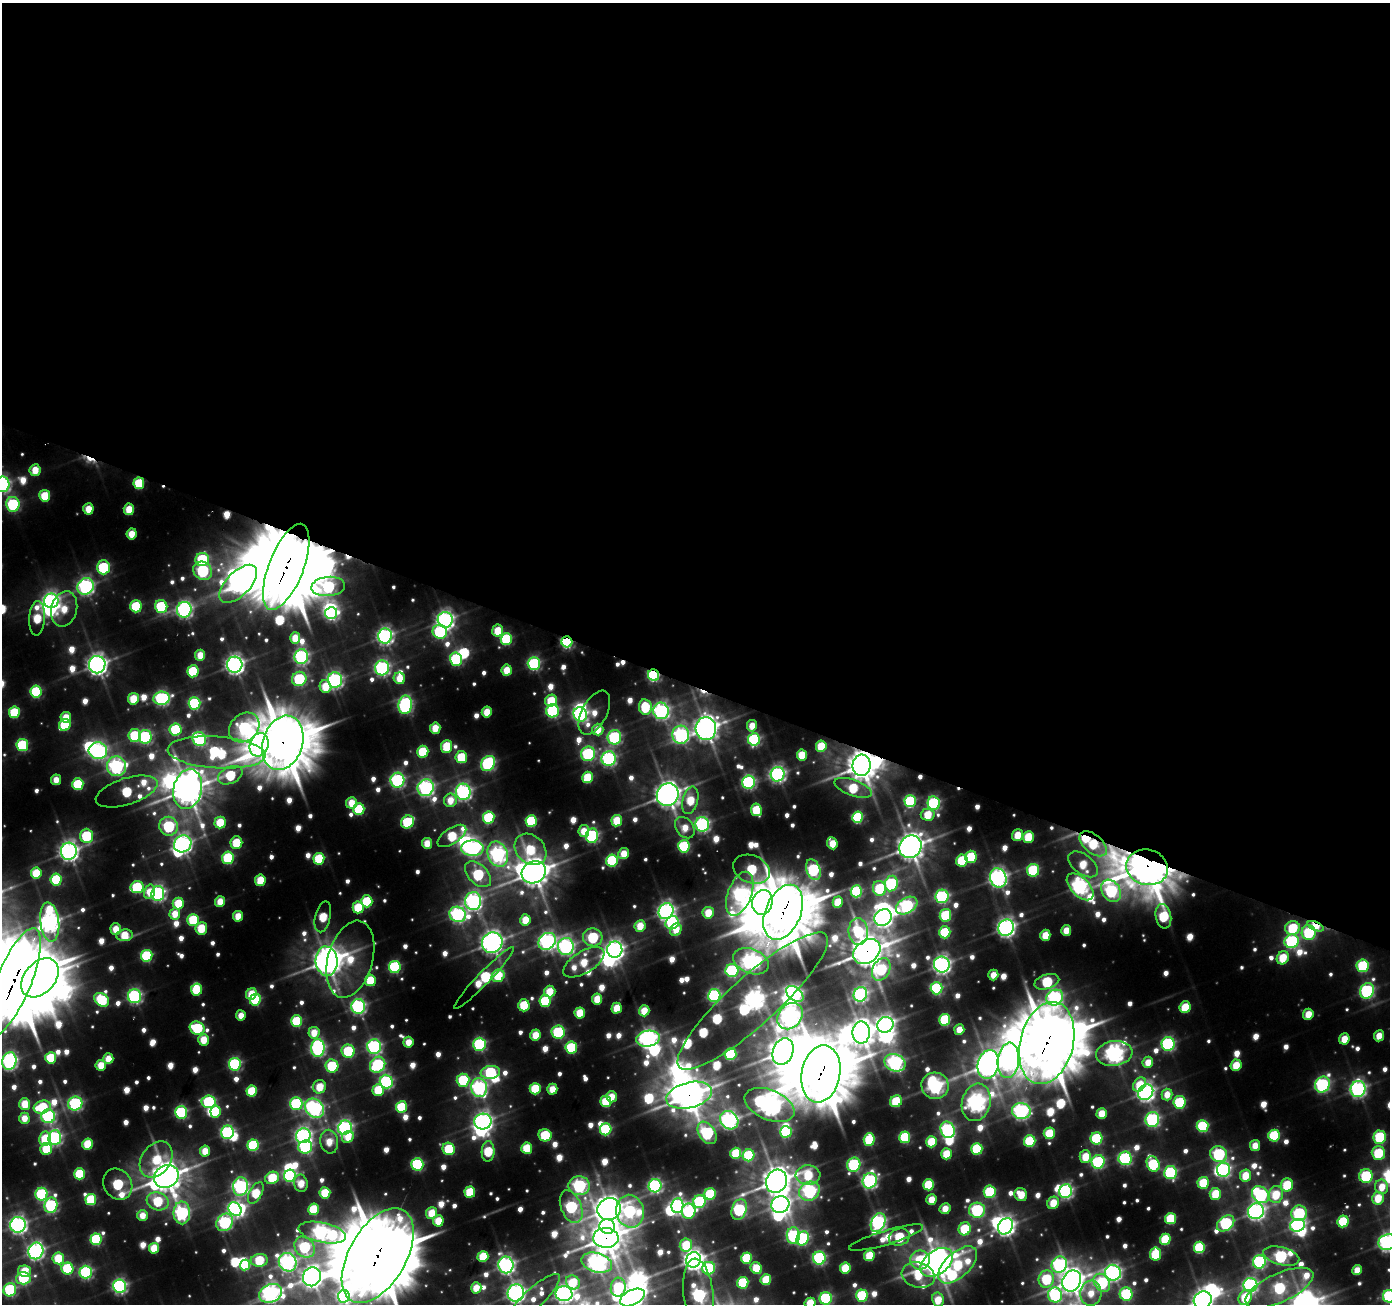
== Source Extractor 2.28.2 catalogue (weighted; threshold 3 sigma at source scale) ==
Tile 3 of 4 x 4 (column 3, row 1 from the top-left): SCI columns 2781-4168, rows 4180-5481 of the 5556 x 5688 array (HDU 1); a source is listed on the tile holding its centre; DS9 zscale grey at full resolution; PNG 1392 x 1306 px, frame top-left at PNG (2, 3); each listed source drawn as its Kron ellipse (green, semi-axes under 4 px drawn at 4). Shown black and unused: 53% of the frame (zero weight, under 3 of 6 exposures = <1% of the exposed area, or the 3 px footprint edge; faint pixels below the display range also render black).
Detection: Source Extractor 2.28.2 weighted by HDU 2 'WHT'; one run over the whole footprint, this tile lists its part. Background 0.0319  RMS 0.011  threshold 0.0451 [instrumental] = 3 sigma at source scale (4.09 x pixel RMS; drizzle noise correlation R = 1.36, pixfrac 0.8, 0.0396/0.0396 arcsec/px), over >= 5 px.
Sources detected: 942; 55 too faint to see at this stretch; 47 inside a brighter object's white glare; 7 cosmic-ray / hot-pixel residue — neither listed nor drawn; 8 inside a brighter listed object's ellipse — not listed separately; of the other 825, all 500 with FLUX_AUTO >= 43.5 (the completeness limit of this list) listed and drawn (325 fainter detections not listed), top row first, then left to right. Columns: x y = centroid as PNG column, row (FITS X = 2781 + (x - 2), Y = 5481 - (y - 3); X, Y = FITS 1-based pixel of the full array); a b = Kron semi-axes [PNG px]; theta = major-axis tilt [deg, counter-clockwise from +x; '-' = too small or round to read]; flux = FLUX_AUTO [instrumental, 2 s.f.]
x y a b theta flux
35 470 6 5 - 65
139 483 6 5 - 140
2 484 8 7 - 670
45 496 6 5 - 110
13 504 7 6 - 320
88 509 5 5 - 65
129 509 6 5 - 78
132 534 5 5 - 61
202 559 7 6 - 260
103 567 7 6 - 260
286 567 46 17 69 25000
203 571 10 8 -43 360
238 584 24 12 46 1200
86 586 8 7 - 790
328 586 17 9 5 330
51 601 7 7 - 800
136 606 6 5 - 190
161 606 7 6 - 230
64 609 18 13 76 74
184 610 8 7 - 720
331 613 6 6 - 470
37 618 17 8 86 110
445 620 8 7 - 1000
498 631 6 5 - 87
440 632 7 7 - 330
385 636 7 7 - 870
295 638 6 5 - 69
506 639 6 5 - 210
567 642 5 5 - 380
200 655 5 5 - 59
301 656 7 6 - 650
456 659 7 6 - 300
534 664 6 6 - 380
97 665 9 8 - 1500
235 665 8 7 - 1100
382 668 7 7 - 660
507 670 5 5 - 71
193 671 6 5 - 130
654 675 6 5 - 340
399 678 6 5 - 63
299 679 7 7 - 300
335 680 8 7 - 680
325 687 6 5 - 81
36 692 6 5 - 230
162 698 8 6 6 510
133 699 5 5 - 95
551 701 6 5 - 100
194 703 6 6 - 310
405 705 9 7 79 590
645 707 8 6 -80 130
553 711 6 6 - 360
661 711 8 7 - 730
14 712 6 5 - 140
487 712 5 5 - 74
594 713 24 12 62 49
580 714 7 6 - 610
66 717 5 5 - 56
65 725 6 5 - 140
752 726 6 5 - 47
244 728 16 13 42 360
435 728 6 5 - 71
706 729 11 10 - 2100
176 730 6 6 - 230
598 730 6 5 - 57
134 735 6 6 - 160
681 735 9 8 - 620
145 737 7 6 - 400
614 737 7 6 - 400
199 739 7 6 - 430
754 739 6 6 - 370
283 743 28 20 72 13000
22 745 6 6 - 230
259 745 12 9 70 560
447 746 6 5 - 120
821 746 5 5 - 100
98 751 9 8 - 800
216 752 49 16 -4 430
423 752 6 5 - 140
588 754 7 7 - 380
802 755 5 5 - 90
461 757 6 6 - 130
609 758 7 7 - 570
488 763 8 6 56 450
862 765 11 9 82 3400
116 766 10 9 - 620
778 774 7 7 - 770
230 775 13 8 26 160
588 777 6 5 - 130
56 780 5 5 - 47
397 780 7 7 - 560
748 782 7 6 - 480
78 784 6 5 - 170
426 788 8 8 - 770
853 788 20 8 -20 120
188 789 20 14 79 3800
127 792 32 13 17 210
463 792 8 7 - 830
668 795 11 10 - 2300
450 800 7 6 - 53
690 800 14 7 75 88
910 801 6 5 - 290
351 803 6 5 - 60
934 803 7 6 - 400
359 809 6 5 - 170
756 810 6 5 - 110
928 815 7 6 - 79
858 817 6 5 - 250
489 818 6 6 - 220
531 821 6 5 - 200
617 821 6 5 - 98
220 822 6 5 - 100
407 822 7 6 - 210
702 824 7 7 - 610
169 826 9 9 - 310
685 828 12 8 -52 49
584 831 6 5 - 58
1017 835 6 5 - 73
87 836 7 6 - 200
452 836 16 7 34 140
592 836 7 6 - 440
1028 837 6 5 - 110
236 843 6 6 - 100
427 843 5 5 - 62
832 843 6 5 - 64
183 844 9 8 - 1100
1093 844 16 9 -40 180
684 846 6 6 - 280
910 847 12 10 51 2600
472 848 11 8 1 700
530 849 17 14 -43 130
69 851 8 8 - 1200
498 854 13 10 -69 800
624 854 6 5 - 59
971 857 6 5 - 150
228 858 6 6 - 250
319 859 6 5 - 150
612 860 6 5 - 270
962 860 6 5 - 140
1083 864 17 10 -37 81
1147 867 21 17 -14 8500
752 869 19 13 -21 210
813 870 11 7 -69 350
1033 870 6 6 - 230
534 872 13 10 27 3000
36 873 5 5 - 100
478 874 15 9 -44 260
998 878 9 8 - 1200
56 880 6 5 - 180
260 880 5 5 - 95
891 884 8 6 80 330
137 887 6 6 - 210
1080 887 17 9 -46 890
879 888 7 6 - 160
856 891 6 5 - 240
1111 891 12 9 -56 340
149 892 7 5 74 47
158 893 7 6 - 680
740 894 23 12 69 640
942 896 7 6 - 430
220 901 5 5 - 59
367 901 6 5 - 160
473 901 9 8 - 890
762 902 12 10 76 1300
838 902 5 5 - 88
178 903 6 5 - 100
907 906 12 7 31 490
358 907 6 5 - 120
666 911 8 7 - 930
783 912 29 17 67 15000
708 913 6 5 - 76
175 914 5 5 - 55
458 914 8 7 - 640
945 915 6 6 - 190
238 916 5 5 - 61
1163 916 12 7 -79 180
323 917 16 7 76 110
883 918 9 8 - 1200
193 920 6 5 - 160
525 920 6 5 - 75
50 922 20 9 -83 1400
672 923 7 6 - 360
640 926 6 5 - 70
1316 926 8 4 -24 75
201 928 6 6 - 86
1006 928 8 7 - 1100
1293 928 7 6 - 150
116 929 5 5 - 61
676 930 6 5 - 49
1066 930 5 5 - 51
858 931 13 9 -85 170
945 932 6 5 - 170
1309 933 7 7 - 250
124 935 8 6 7 90
1045 935 5 5 - 73
593 937 10 9 - 230
547 941 9 7 39 1000
1292 941 7 6 - 410
492 943 11 10 - 1700
566 946 9 8 - 740
615 950 8 7 - 1100
867 952 15 11 37 4500
147 956 6 5 - 230
1283 958 7 6 - 94
350 959 39 22 75 130
327 961 15 11 -85 2500
751 961 18 12 -22 950
584 962 23 11 31 110
942 965 8 8 - 1200
1363 966 6 6 - 250
395 967 6 6 - 280
881 969 12 8 62 230
732 970 6 6 - 350
993 975 5 5 - 48
498 976 7 6 - 130
40 978 22 15 48 5700
484 978 42 6 46 260
370 980 6 5 - 110
14 982 58 17 68 30000
1047 982 13 7 17 210
937 988 6 6 - 330
196 990 6 5 - 120
1367 991 8 6 64 500
550 992 6 5 - 78
251 994 6 5 - 76
795 994 10 6 -41 810
860 994 7 6 - 610
714 995 6 6 - 430
135 996 7 6 - 530
1055 998 9 7 35 570
597 999 5 5 - 74
102 1000 8 6 -37 180
255 1000 6 5 - 210
545 1001 6 6 - 170
753 1001 99 24 42 1600
524 1005 6 5 - 110
358 1006 7 7 - 640
1185 1007 6 5 - 110
617 1008 5 5 - 75
644 1011 5 5 - 68
580 1013 5 5 - 90
1308 1014 5 5 - 63
241 1015 5 5 - 47
790 1016 14 11 49 1200
945 1020 6 5 - 210
297 1021 6 5 - 190
885 1025 8 7 - 880
197 1028 7 6 - 190
959 1030 5 5 - 50
558 1032 6 6 - 240
861 1032 11 8 -90 2600
314 1033 6 5 - 60
535 1035 5 5 - 69
1379 1036 5 5 - 51
648 1039 12 8 7 1100
1344 1039 5 5 - 63
204 1040 6 5 - 74
408 1042 5 5 - 55
1047 1043 42 26 76 18000
479 1044 6 6 - 390
1168 1044 7 6 - 480
374 1046 7 7 - 560
571 1047 6 6 - 200
318 1048 9 7 89 610
348 1051 6 6 - 200
783 1052 14 10 71 3000
1114 1053 18 12 7 1200
731 1054 6 5 - 270
51 1058 5 5 - 140
108 1059 5 5 - 63
1008 1060 18 10 83 930
9 1061 9 7 76 740
1148 1062 6 5 - 49
895 1063 11 8 -23 790
235 1064 6 6 - 390
988 1064 14 10 78 2300
101 1065 5 5 - 68
378 1065 8 7 - 330
1236 1065 6 5 - 86
332 1066 6 6 - 210
490 1072 10 6 7 280
821 1074 29 19 79 13000
463 1080 6 6 - 200
386 1082 7 6 - 410
1139 1084 8 5 52 72
1322 1084 8 7 - 520
935 1086 13 13 - 760
320 1087 7 6 - 82
479 1088 9 8 - 720
535 1089 5 5 - 150
552 1089 5 5 - 63
1358 1089 8 7 - 820
378 1090 6 5 - 120
252 1091 5 5 - 130
1146 1092 8 7 - 1100
689 1095 23 13 14 3700
1167 1095 6 5 - 43
611 1097 5 5 - 61
606 1101 6 5 - 140
896 1101 6 5 - 140
208 1102 7 6 - 280
976 1102 19 14 75 1300
1179 1102 6 6 - 210
75 1103 7 6 - 460
25 1104 6 5 - 83
296 1104 6 6 - 280
769 1105 26 15 -23 1600
42 1107 9 6 18 150
402 1107 6 5 - 180
314 1108 10 8 -48 810
215 1111 6 5 - 120
1021 1111 9 8 - 850
181 1112 6 6 - 330
1102 1113 5 5 - 70
48 1116 7 7 - 460
24 1118 5 5 - 53
729 1120 10 8 -46 930
1152 1120 7 7 - 490
483 1122 8 8 - 1100
1203 1126 6 6 - 230
345 1128 7 6 - 730
606 1129 6 5 - 260
948 1130 8 7 - 500
228 1132 7 6 - 480
786 1132 6 6 - 220
707 1133 12 8 -57 400
1049 1133 6 5 - 120
545 1135 6 6 - 140
303 1136 7 7 - 850
1274 1136 6 5 - 200
348 1137 6 5 - 58
905 1137 6 5 - 180
1380 1137 6 6 - 230
55 1138 7 6 - 550
1096 1138 6 6 - 230
45 1139 7 6 - 87
869 1140 6 5 - 160
1030 1141 6 5 - 190
329 1142 12 9 -79 61
931 1142 6 5 - 110
88 1144 5 5 - 110
253 1145 6 5 - 220
1255 1145 5 5 - 50
305 1147 7 6 - 330
527 1148 5 5 - 120
46 1149 6 5 - 120
449 1149 6 6 - 170
977 1149 6 5 - 190
205 1151 5 5 - 64
488 1151 10 6 88 140
736 1153 5 5 - 120
1378 1153 7 6 - 160
946 1154 5 5 - 90
1219 1154 8 7 - 360
749 1155 6 5 - 190
1085 1156 6 6 - 77
1125 1158 6 6 - 410
156 1159 20 14 54 110
1098 1162 7 6 - 340
417 1164 6 6 - 290
1153 1164 8 6 -64 260
854 1165 7 6 - 340
1224 1170 7 6 - 570
1170 1172 6 6 - 350
80 1174 5 5 - 150
808 1175 12 9 -2 120
290 1176 6 5 - 390
1246 1176 6 5 - 77
1366 1176 7 7 - 270
166 1177 13 11 30 3500
272 1178 7 6 - 140
776 1181 12 10 65 3400
870 1181 8 7 - 590
301 1183 9 6 -79 61
1203 1183 6 5 - 130
118 1184 16 13 -55 270
929 1185 5 5 - 160
1287 1185 6 6 - 140
240 1186 9 7 81 700
579 1186 11 9 -5 510
655 1186 7 6 - 530
1382 1187 7 6 - 54
809 1191 10 9 - 510
1066 1191 7 6 - 590
470 1192 5 5 - 130
990 1192 6 6 - 210
256 1193 12 6 61 110
325 1193 5 5 - 130
41 1194 6 6 - 320
710 1194 6 5 - 180
1021 1194 7 6 - 60
1215 1194 6 5 - 110
1260 1195 9 7 -44 450
1276 1195 9 7 78 96
1378 1198 6 6 - 80
91 1200 5 5 - 150
931 1200 5 5 - 60
158 1201 11 9 -18 140
699 1201 6 6 - 250
1053 1203 6 5 - 79
780 1204 9 8 - 1200
51 1205 8 6 75 390
677 1206 7 6 - 690
571 1207 17 10 -68 350
235 1209 7 6 - 550
314 1209 6 5 - 120
609 1209 12 11 - 2200
739 1209 10 7 71 380
945 1209 5 5 - 53
977 1210 8 7 - 390
630 1211 16 14 -77 400
689 1211 7 7 - 240
1256 1211 8 7 - 970
182 1213 11 8 -89 510
431 1213 6 5 - 81
1299 1213 8 7 - 310
142 1216 5 5 - 52
1171 1219 6 5 - 150
438 1221 5 5 - 78
1343 1221 6 5 - 170
225 1222 9 7 51 480
878 1223 10 7 67 670
1226 1223 10 6 38 420
18 1225 8 7 - 900
1298 1225 7 6 - 730
607 1226 8 7 - 650
1005 1226 8 7 - 1200
965 1229 6 6 - 140
322 1233 24 10 -12 820
793 1236 8 6 -89 380
899 1237 11 8 19 180
606 1238 12 10 -2 3400
803 1238 7 6 - 370
886 1238 38 7 17 69
96 1239 6 5 - 240
1165 1239 6 5 - 140
1388 1242 9 8 - 1100
686 1245 6 6 - 110
305 1247 11 9 -48 290
1199 1247 6 5 - 200
154 1248 5 5 - 91
36 1251 8 7 - 850
1155 1254 6 5 - 160
378 1256 52 28 60 26000
483 1256 5 5 - 110
869 1256 5 5 - 110
1281 1256 18 8 -14 370
58 1258 6 5 - 110
747 1258 5 5 - 160
819 1258 6 6 - 430
259 1260 8 6 2 140
693 1260 8 7 - 1500
920 1260 10 9 - 160
288 1262 9 8 - 890
937 1262 18 12 38 3600
1259 1262 7 6 - 450
597 1263 15 9 -15 1100
245 1265 5 5 - 130
506 1265 8 7 - 940
958 1265 24 12 43 210
1059 1265 8 7 - 490
67 1268 6 6 - 200
709 1268 6 6 - 270
756 1268 6 5 - 95
845 1268 5 5 - 110
1357 1270 5 5 - 47
25 1271 6 5 - 77
86 1272 6 6 - 410
1113 1273 8 8 - 820
918 1275 17 12 -17 120
312 1277 9 9 - 1400
23 1278 7 6 - 230
1046 1279 8 7 - 170
766 1280 5 5 - 100
1072 1281 11 9 59 2400
573 1282 7 6 - 100
743 1283 6 5 - 160
1102 1283 10 7 -54 260
1250 1285 7 7 - 640
120 1286 6 6 - 600
618 1287 9 7 85 190
476 1288 5 5 - 65
1279 1288 37 14 25 330
10 1290 7 6 - 320
271 1293 12 9 24 1000
516 1293 8 8 - 1100
1091 1293 12 10 85 54
564 1294 8 7 - 1100
1126 1294 7 6 - 240
699 1295 36 15 -83 590
1055 1295 7 7 - 350
344 1296 6 6 - 520
862 1296 6 6 - 200
1389 1296 6 6 - 360
632 1297 13 7 26 1400
1245 1297 8 6 56 120
826 1298 6 6 - 310
533 1299 35 10 43 50
938 1300 7 6 - 65
1203 1300 9 8 - 1700
810 1303 5 5 - 84
Overlapping masked pixels (flux is a lower limit): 21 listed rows (the first 20) at x y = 139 483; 286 567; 567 642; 654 675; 706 729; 283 743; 862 765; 1093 844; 1083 864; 1147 867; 1080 887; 783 912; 1316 926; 1309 933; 867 952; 14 982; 1047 1043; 821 1074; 689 1095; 606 1238
Isophote crosses this tile's border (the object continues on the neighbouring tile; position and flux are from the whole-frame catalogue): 19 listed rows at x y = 2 484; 14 982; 9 1061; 1388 1242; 378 1256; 1279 1288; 10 1290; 516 1293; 564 1294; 699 1295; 1055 1295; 862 1296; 1389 1296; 632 1297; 1245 1297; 826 1298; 938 1300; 1203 1300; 810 1303